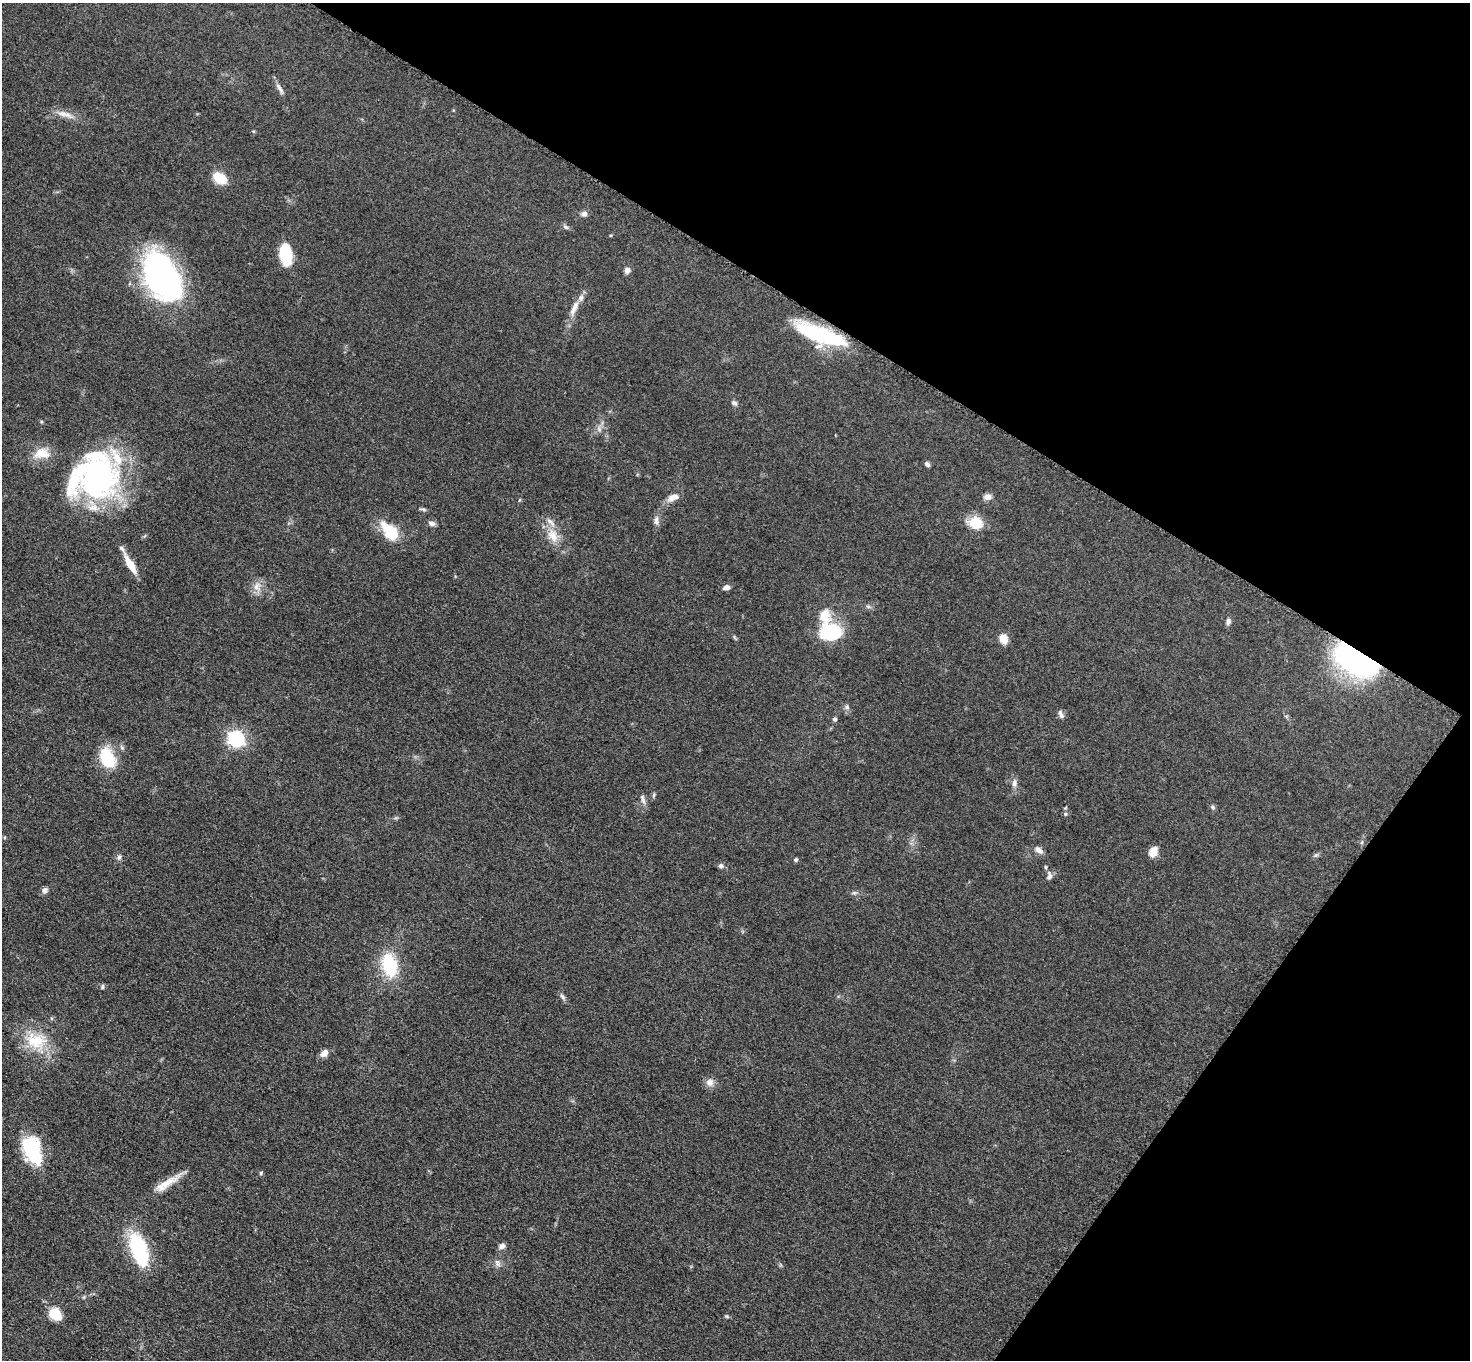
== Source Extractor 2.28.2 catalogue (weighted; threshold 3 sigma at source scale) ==
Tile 8 of 4 x 4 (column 4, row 2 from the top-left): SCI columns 4417-5884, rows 2879-4236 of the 5892 x 5896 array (HDU 1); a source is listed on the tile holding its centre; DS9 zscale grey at full resolution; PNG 1472 x 1362 px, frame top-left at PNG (2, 3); no overlay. Shown black and unused: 29% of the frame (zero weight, under 3 of 5 exposures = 1% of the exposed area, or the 3 px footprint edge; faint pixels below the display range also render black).
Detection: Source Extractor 2.28.2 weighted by HDU 2 'WHT'; one run over the whole footprint, this tile lists its part. Background 0.0484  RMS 0.0054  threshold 0.0241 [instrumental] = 3 sigma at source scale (4.5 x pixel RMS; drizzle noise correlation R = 1.50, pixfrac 1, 0.05/0.05 arcsec/px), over >= 5 px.
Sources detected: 70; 5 inside a brighter listed object's ellipse — not listed separately; the other 65 listed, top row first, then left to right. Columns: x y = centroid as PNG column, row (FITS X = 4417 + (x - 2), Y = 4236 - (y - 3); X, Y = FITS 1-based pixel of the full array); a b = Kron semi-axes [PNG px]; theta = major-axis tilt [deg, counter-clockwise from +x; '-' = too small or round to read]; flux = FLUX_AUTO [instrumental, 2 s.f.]
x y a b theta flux
280 88 18 5 -58 2.5
62 114 14 8 -9 4
253 131 5 4 - 0.53
220 178 14 9 -33 13
584 214 8 7 - 1.9
565 227 8 5 -39 1.2
286 255 18 9 -84 27
627 270 8 7 - 2.1
161 276 46 29 -62 150
575 306 18 7 67 4.5
820 334 60 18 -21 42
734 403 7 6 - 1.5
599 429 7 4 -72 1.2
42 453 23 14 0 9
927 464 6 4 -45 1.5
95 477 58 51 86 120
673 497 16 7 19 3.9
987 497 9 7 2 2.9
423 509 9 4 -12 1
656 520 13 6 88 2.3
432 523 8 6 -15 2.1
976 523 19 15 -18 10
390 531 19 11 -48 21
553 536 21 12 -64 8.6
130 564 22 7 -59 9.8
257 586 13 10 67 4.3
726 587 8 5 17 2.2
868 606 7 4 -19 0.93
824 616 14 11 -88 9.8
1228 621 9 6 80 1.7
831 632 15 11 3 47
1003 639 9 7 -72 7
1355 659 37 18 -27 160
847 707 6 6 - 1.2
1061 714 11 5 -72 1.7
835 719 5 5 - 1.2
236 739 7 6 - 150
107 758 29 18 -64 17
1014 783 11 5 82 2.2
654 795 7 3 82 0.77
643 799 16 5 -75 2
1213 807 6 6 - 1
1065 814 5 5 - 0.72
1038 850 11 6 -34 2.6
1153 852 10 8 67 5.5
1316 855 7 4 18 0.87
119 857 7 6 - 1.3
795 860 5 4 - 1
721 866 6 6 - 1.3
1049 876 13 7 -89 2.2
45 890 9 7 51 1.8
390 965 21 13 -75 30
102 987 7 4 84 0.82
562 997 10 5 -49 1.4
36 1041 31 21 -9 19
324 1053 9 7 43 3.5
710 1082 11 10 - 3.1
32 1150 28 16 -70 34
261 1173 6 4 88 0.65
166 1183 41 8 31 8.9
502 1246 9 7 32 1.9
139 1249 37 15 -70 43
498 1263 11 5 -59 1.7
55 1314 13 9 -36 14
726 1316 5 4 - 0.67
Overlapping masked pixels (flux is a lower limit): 2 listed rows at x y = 820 334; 1355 659